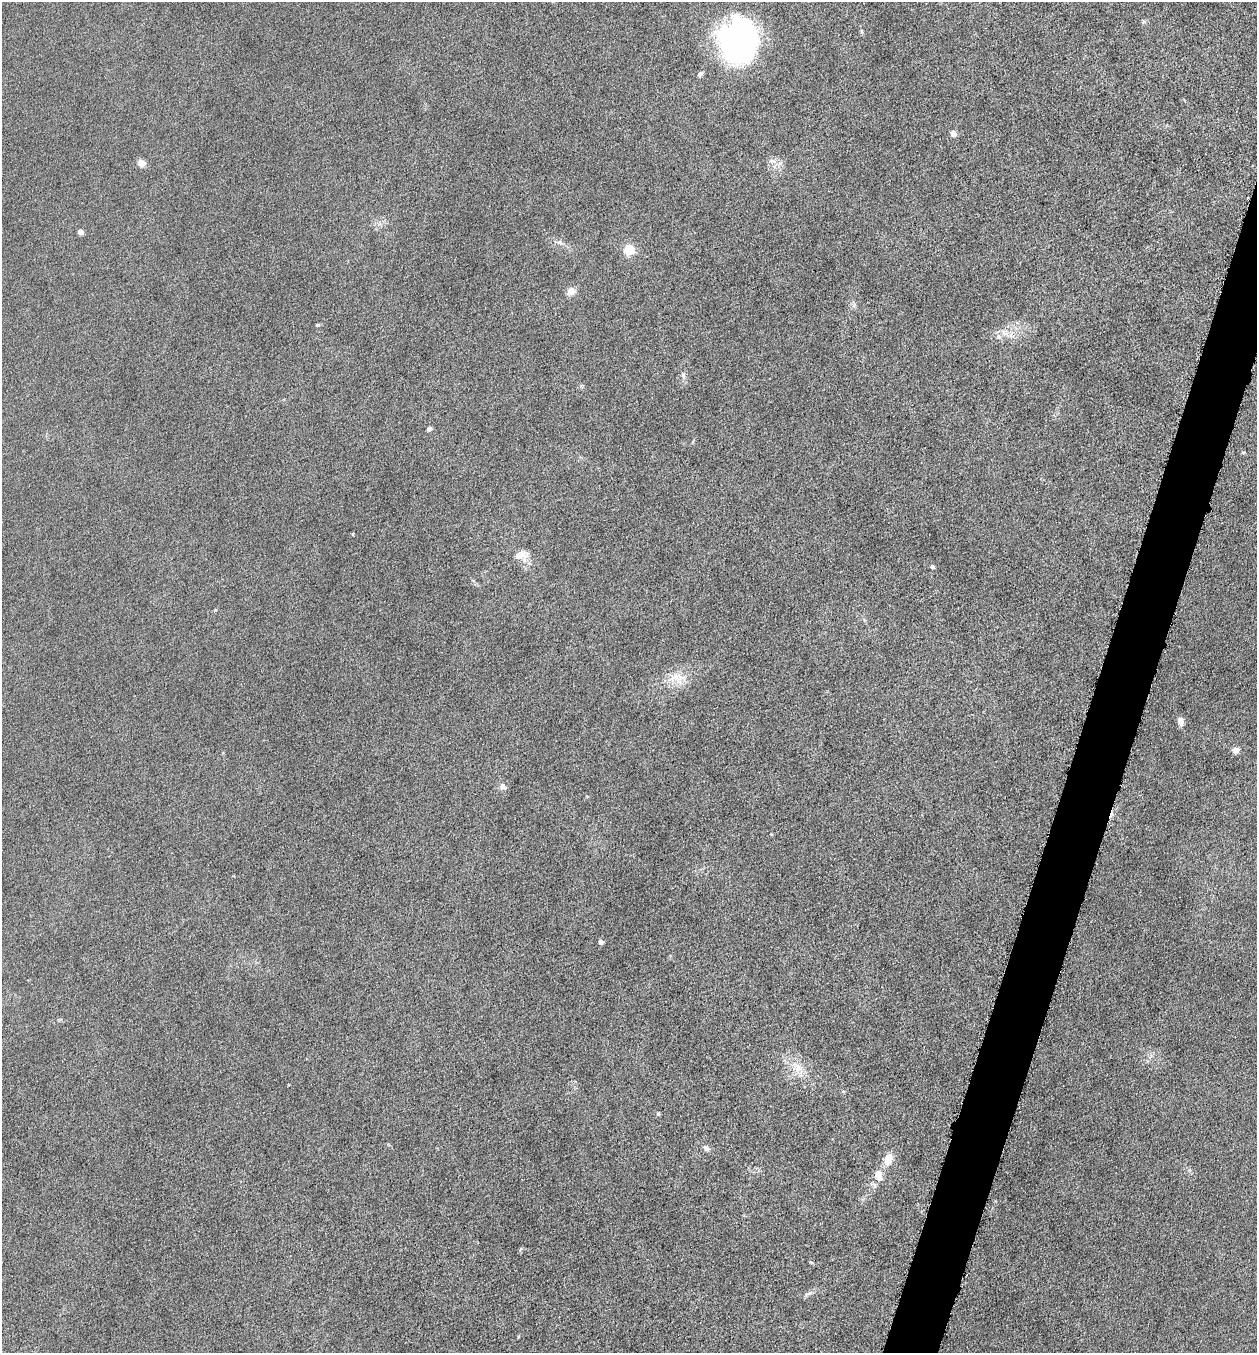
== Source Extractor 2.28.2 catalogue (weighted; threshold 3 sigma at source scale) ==
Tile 10 of 4 x 4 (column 2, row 3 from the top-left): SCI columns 1396-2650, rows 1356-2706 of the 5429 x 5413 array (HDU 1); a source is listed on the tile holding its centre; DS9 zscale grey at full resolution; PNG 1259 x 1355 px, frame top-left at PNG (2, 2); no overlay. Shown black and unused: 4% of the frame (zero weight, under 4 of 8 exposures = <1% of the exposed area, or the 3 px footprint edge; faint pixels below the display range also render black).
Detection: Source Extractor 2.28.2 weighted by HDU 2 'WHT'; one run over the whole footprint, this tile lists its part. Background 0.0481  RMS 0.0055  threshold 0.0225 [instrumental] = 3 sigma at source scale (4.09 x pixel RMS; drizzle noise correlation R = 1.36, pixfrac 0.8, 0.05/0.05 arcsec/px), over >= 5 px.
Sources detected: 30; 1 cosmic-ray / hot-pixel residue — not listed; the other 29 listed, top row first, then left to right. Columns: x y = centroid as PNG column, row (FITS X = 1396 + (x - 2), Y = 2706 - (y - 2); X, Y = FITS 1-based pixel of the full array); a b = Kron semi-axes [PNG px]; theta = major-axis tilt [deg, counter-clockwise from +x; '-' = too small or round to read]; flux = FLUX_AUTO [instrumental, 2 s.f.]
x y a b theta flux
862 31 8 4 -81 0.82
738 41 39 35 -89 140
700 74 8 5 36 1.2
953 133 4 4 - 7.2
772 161 11 4 -5 1.9
141 163 7 6 - 4.7
80 232 4 4 - 4.2
560 243 9 6 -23 1.9
629 250 5 5 - 37
571 291 10 8 62 4
317 325 5 4 - 0.84
1005 333 14 6 -30 3.4
683 375 8 6 -76 1.6
429 429 4 4 - 2.8
1243 452 6 3 8 0.6
521 555 17 11 -2 7.5
932 567 4 4 - 2.2
678 678 23 17 -10 10
1181 721 9 6 -77 3.2
1236 750 7 6 - 4
502 786 9 7 -47 2.5
601 942 6 5 - 1.3
797 1067 16 12 -28 7.8
658 1114 5 4 - 0.8
706 1148 9 6 -44 2
888 1159 14 9 71 7
878 1175 12 8 -76 6.3
811 1262 6 4 -43 0.58
808 1294 11 3 15 1.3